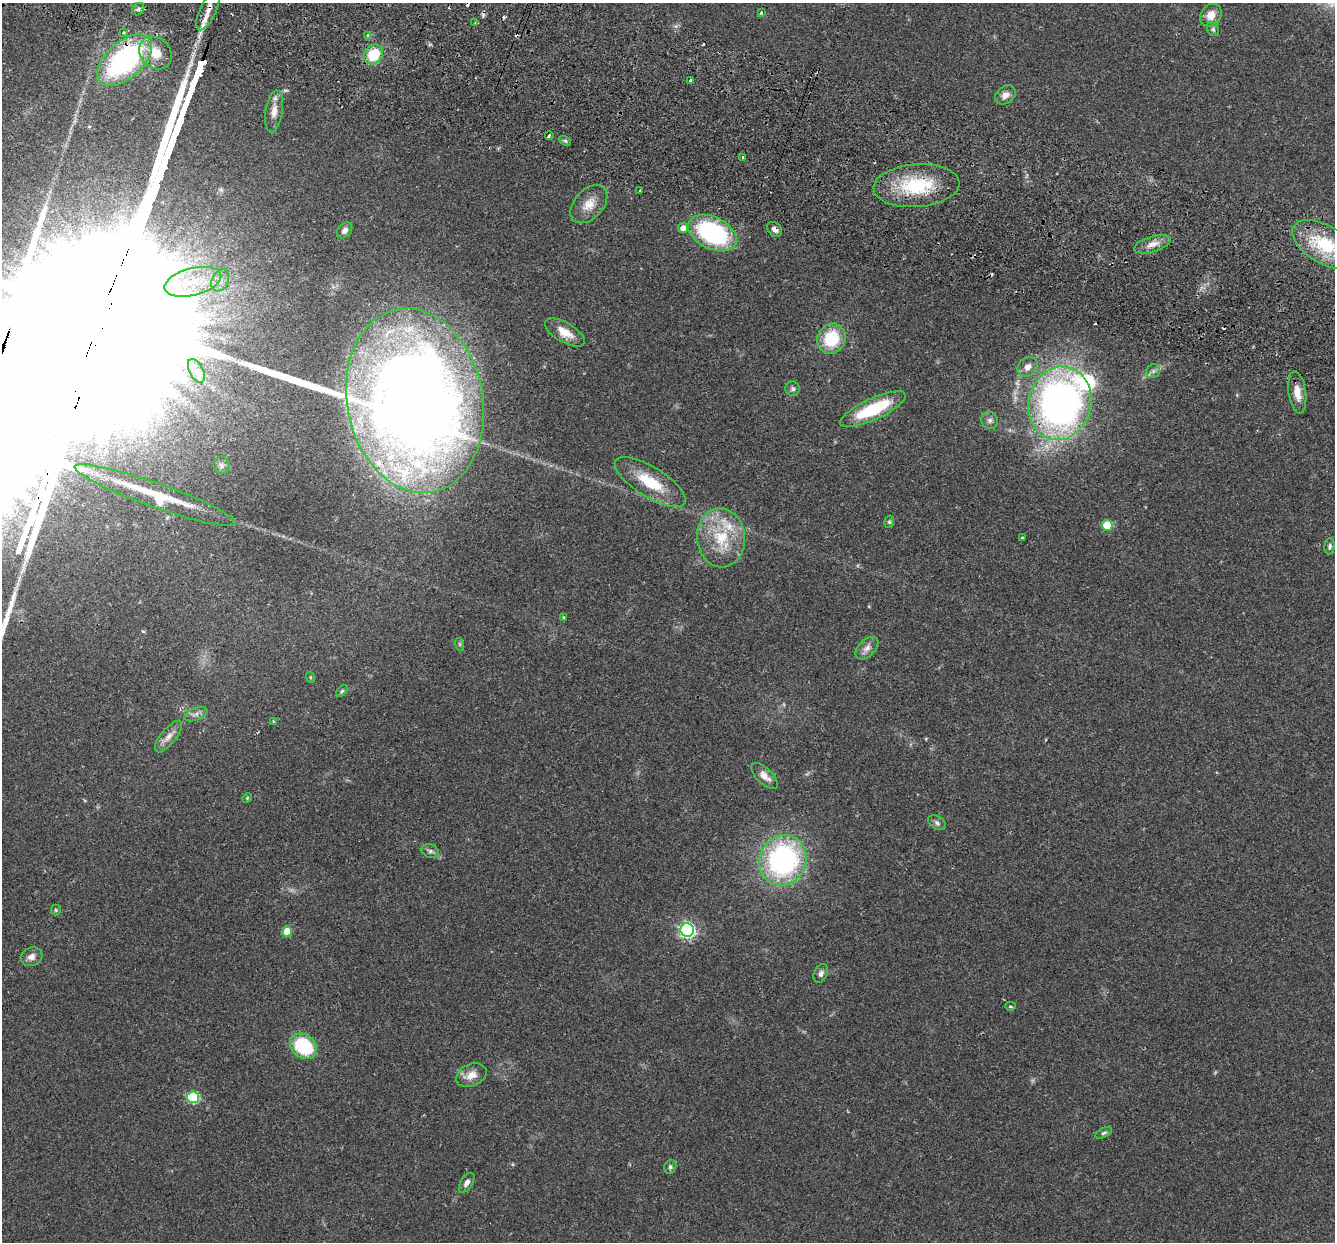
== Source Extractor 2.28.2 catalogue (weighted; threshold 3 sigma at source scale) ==
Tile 11 of 4 x 4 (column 3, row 3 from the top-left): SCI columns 2690-4022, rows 1430-2669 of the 5382 x 5466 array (HDU 1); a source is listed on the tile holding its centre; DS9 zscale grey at full resolution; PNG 1337 x 1244 px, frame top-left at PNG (2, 3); each listed source drawn as its Kron ellipse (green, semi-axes under 4 px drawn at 4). Shown black and unused: <1% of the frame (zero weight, under 2 of 3 exposures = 3% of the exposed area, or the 3 px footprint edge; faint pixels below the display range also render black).
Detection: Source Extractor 2.28.2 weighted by HDU 2 'WHT'; one run over the whole footprint, this tile lists its part. Background 0.0527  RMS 0.0068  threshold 0.0305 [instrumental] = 3 sigma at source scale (4.5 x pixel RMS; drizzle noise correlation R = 1.50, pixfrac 1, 0.05/0.05 arcsec/px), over >= 5 px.
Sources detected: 90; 10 cosmic-ray / hot-pixel residue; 4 long thin detections or spike segments (spike, bleed or trail) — neither listed nor drawn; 4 inside a brighter listed object's ellipse — not listed separately; the other 72 listed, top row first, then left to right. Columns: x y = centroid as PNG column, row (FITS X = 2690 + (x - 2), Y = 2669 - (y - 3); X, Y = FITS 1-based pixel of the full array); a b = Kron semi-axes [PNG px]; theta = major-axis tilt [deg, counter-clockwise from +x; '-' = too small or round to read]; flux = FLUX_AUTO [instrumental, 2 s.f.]
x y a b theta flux
138 9 7 5 45 1.7
208 10 22 8 65 10
761 13 4 3 - 0.84
1211 15 12 10 53 7.1
475 22 4 3 - 0.73
1213 29 7 5 -64 1.4
123 33 3 3 - 1.6
368 36 4 4 - 2.2
156 53 18 14 -48 15
373 54 11 8 51 22
124 60 32 18 42 150
691 80 3 3 - 2.8
1005 95 11 8 37 4.3
274 111 21 8 82 6.6
549 135 4 3 - 3.8
565 141 6 4 -29 1.1
743 157 3 2 - 1.2
916 186 43 21 4 44
640 190 3 3 - 1.6
589 204 22 14 47 10
683 228 5 5 - 5
775 229 8 6 -40 3.3
345 230 9 6 47 2.7
712 233 26 16 -26 84
1152 244 19 7 17 5.7
1325 244 36 19 -31 38
220 280 12 8 62 4.7
193 282 29 13 14 24
565 332 22 10 -31 9.9
831 339 15 14 - 29
1028 367 11 8 42 4.8
196 371 13 6 -62 5.2
1153 371 8 6 46 2.2
793 389 7 7 - 1.8
1297 392 21 8 -81 8.6
415 401 93 68 -79 950
1060 403 37 31 76 320
873 409 36 10 25 40
990 420 9 8 - 2.5
221 465 9 7 -75 2.5
650 482 41 15 -32 26
155 495 85 12 -20 34
889 522 6 5 - 1.2
1107 525 5 5 - 24
721 538 29 24 -85 32
1022 538 3 3 - 1.6
1329 546 8 5 83 1.6
564 617 3 3 - 0.97
459 644 6 4 -71 0.91
867 648 14 8 45 4.1
310 677 5 3 - 0.63
342 691 7 4 45 1.1
196 714 12 6 20 2.6
273 721 3 3 - 0.68
168 737 19 7 51 5.1
765 776 17 8 -43 5.3
247 798 5 4 - 0.73
937 823 9 6 -34 2
430 851 9 6 -24 2.1
783 860 26 23 69 130
56 910 5 5 - 0.85
687 930 6 6 - 170
287 931 5 5 - 16
31 957 11 9 20 3.8
821 974 10 6 62 2.4
1010 1006 5 4 - 1.1
303 1046 15 11 -37 42
471 1075 16 11 24 6.7
193 1097 6 6 - 58
1104 1133 9 4 25 1.4
670 1167 7 5 68 1.4
467 1183 11 6 58 3.2
Overlapping masked pixels (flux is a lower limit): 5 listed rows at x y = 208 10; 124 60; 916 186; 775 229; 1060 403
Isophote crosses this tile's border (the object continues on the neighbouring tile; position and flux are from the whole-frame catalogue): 1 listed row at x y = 1325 244